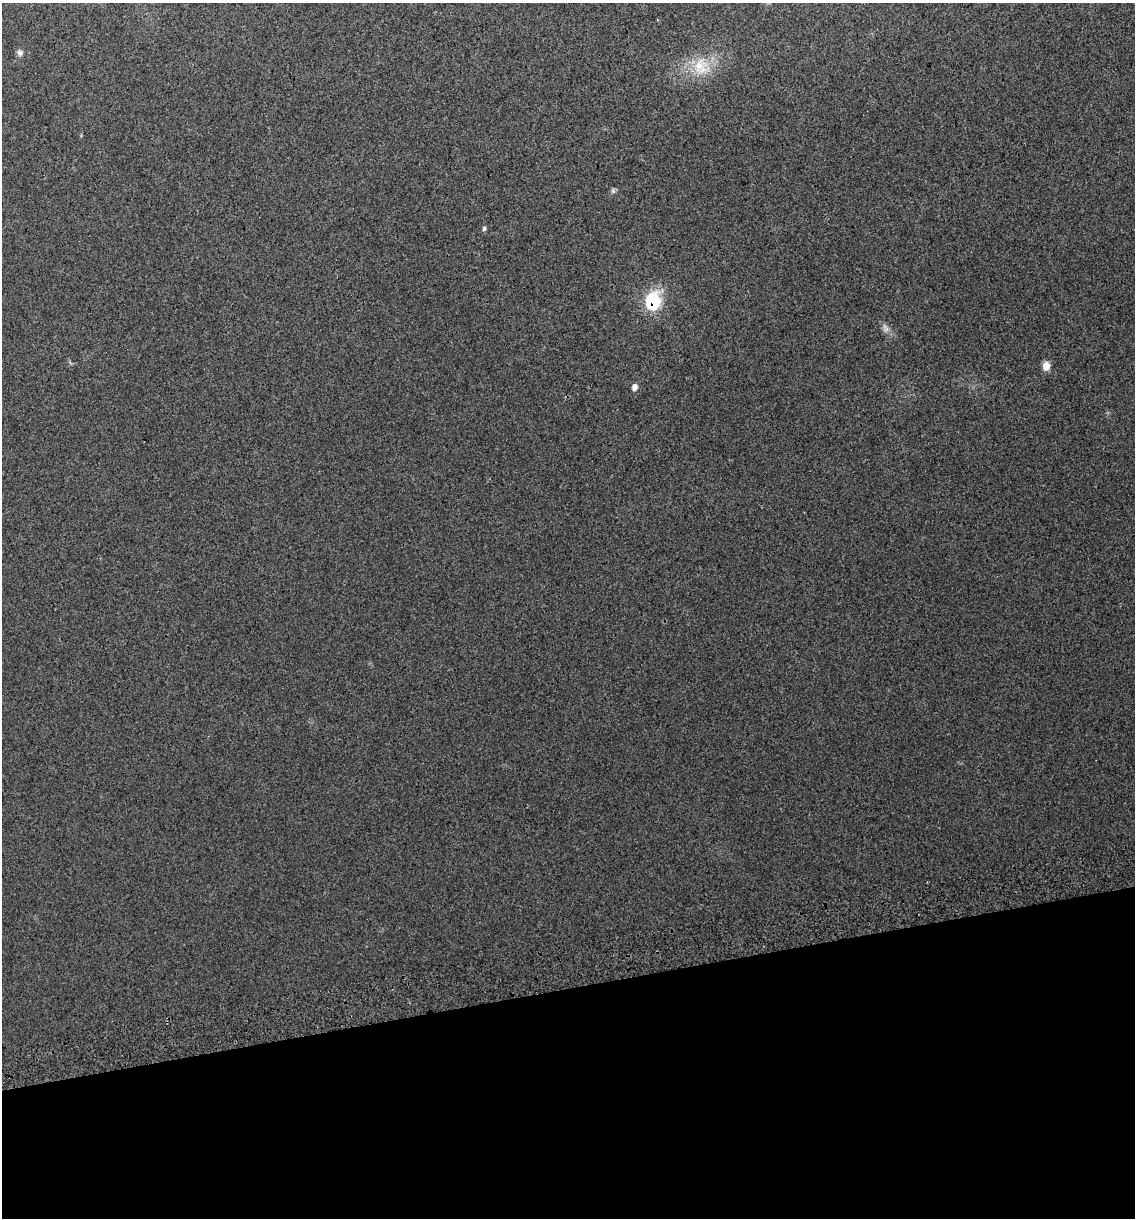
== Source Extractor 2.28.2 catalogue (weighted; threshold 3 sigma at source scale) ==
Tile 14 of 4 x 4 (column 2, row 4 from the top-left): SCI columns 1214-2346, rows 42-1257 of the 4646 x 4948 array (HDU 1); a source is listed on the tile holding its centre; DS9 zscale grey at full resolution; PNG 1137 x 1220 px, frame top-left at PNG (2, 3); no overlay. Shown black and unused: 19% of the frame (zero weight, under 2 of 3 exposures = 2% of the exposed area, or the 3 px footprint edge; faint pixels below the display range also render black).
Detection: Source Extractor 2.28.2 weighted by HDU 2 'WHT'; one run over the whole footprint, this tile lists its part. Background 0.046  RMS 0.012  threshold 0.0541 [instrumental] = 3 sigma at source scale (4.5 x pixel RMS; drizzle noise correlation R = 1.50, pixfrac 1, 0.0396/0.0396 arcsec/px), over >= 5 px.
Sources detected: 8; all 8 listed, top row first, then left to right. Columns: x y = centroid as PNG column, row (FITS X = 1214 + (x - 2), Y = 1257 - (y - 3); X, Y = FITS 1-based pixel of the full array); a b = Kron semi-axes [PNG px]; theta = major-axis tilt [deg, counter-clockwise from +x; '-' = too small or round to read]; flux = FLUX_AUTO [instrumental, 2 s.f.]
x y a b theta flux
20 53 8 8 - 3.9
699 66 28 18 48 36
613 191 7 4 -45 2.3
484 229 6 5 - 2.5
653 302 9 7 89 170
886 328 13 6 -61 5.5
1046 366 8 7 - 12
634 387 6 5 - 6.8
Overlapping masked pixels (flux is a lower limit): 1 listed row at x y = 653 302